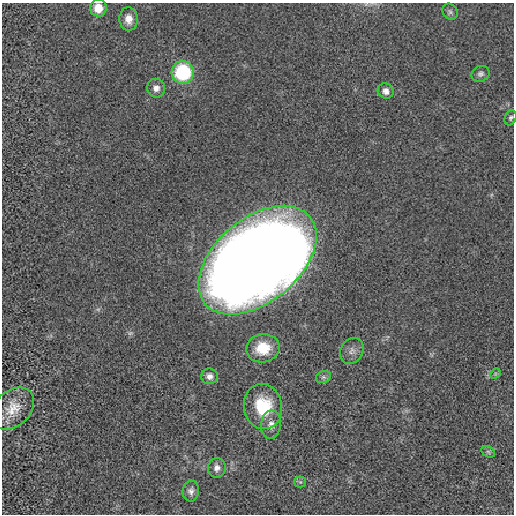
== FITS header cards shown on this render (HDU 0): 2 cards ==
NAXIS1  =                  512 / length of data axis 1
NAXIS2  =                  512 / length of data axis 2

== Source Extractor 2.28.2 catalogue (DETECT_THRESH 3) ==
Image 512 x 512 px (HDU 0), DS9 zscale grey, 1 PNG px = 1 image px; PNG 516 x 516 px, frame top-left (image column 1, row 512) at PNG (2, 3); each listed source drawn as its Kron ellipse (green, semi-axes under 4 px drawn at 4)
Background -2.67e-04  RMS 0.0023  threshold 0.00698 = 3 sigma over >= 5 px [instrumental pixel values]
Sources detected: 21; all 21 listed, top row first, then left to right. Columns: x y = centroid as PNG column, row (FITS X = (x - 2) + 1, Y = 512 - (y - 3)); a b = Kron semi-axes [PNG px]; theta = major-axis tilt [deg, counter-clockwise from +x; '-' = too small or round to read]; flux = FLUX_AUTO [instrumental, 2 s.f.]
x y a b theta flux
98 8 8 8 - 2.7
450 12 8 7 - 0.44
129 19 12 9 -86 1.5
183 72 11 11 - 13
481 74 9 7 24 0.54
156 88 9 9 - 1
386 91 8 7 - 0.85
511 118 8 5 68 0.37
257 260 68 42 40 470
263 348 16 14 12 4.6
352 351 13 11 59 0.96
495 374 6 4 46 0.22
209 376 8 8 - 0.83
323 377 8 6 20 0.41
263 407 23 19 -80 7.1
13 409 24 17 43 3
271 425 14 10 85 1.1
488 452 7 5 -31 0.34
217 468 10 9 - 0.89
300 482 5 5 - 0.27
191 491 10 8 84 0.69
At the frame edge (FLAGS 8, measured only in part): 1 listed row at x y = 98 8